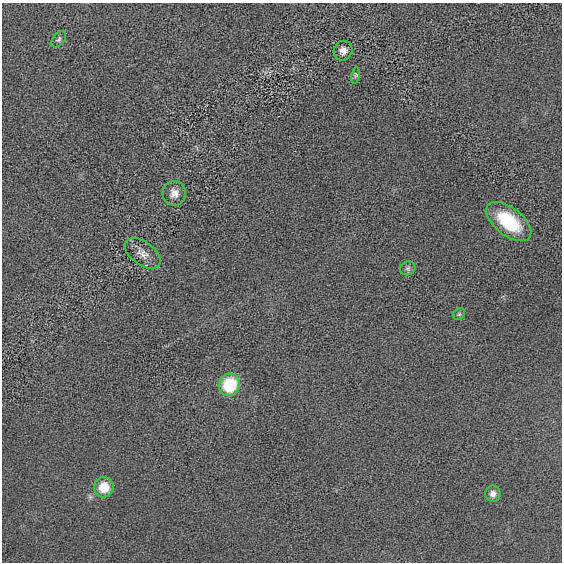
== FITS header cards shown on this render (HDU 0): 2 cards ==
NAXIS1  =                  560 / length of data axis 1
NAXIS2  =                  560 / length of data axis 2

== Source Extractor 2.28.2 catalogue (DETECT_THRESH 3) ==
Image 560 x 560 px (HDU 0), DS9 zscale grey, 1 PNG px = 1 image px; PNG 564 x 564 px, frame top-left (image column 1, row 560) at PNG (2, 3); each listed source drawn as its Kron ellipse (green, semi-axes under 4 px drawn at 4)
Background -4.15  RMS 130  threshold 391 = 3 sigma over >= 5 px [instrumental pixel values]
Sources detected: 11; all 11 listed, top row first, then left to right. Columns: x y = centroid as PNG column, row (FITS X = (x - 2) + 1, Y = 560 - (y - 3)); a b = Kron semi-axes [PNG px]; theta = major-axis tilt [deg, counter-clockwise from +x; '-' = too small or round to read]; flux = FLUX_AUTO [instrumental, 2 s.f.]
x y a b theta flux
59 39 9 5 50 20000
343 51 10 9 - 58000
355 75 8 4 81 14000
174 193 12 11 - 75000
509 222 26 14 -38 440000
143 253 20 11 -36 87000
408 268 8 7 - 23000
459 314 6 5 - 15000
229 385 11 10 - 440000
104 487 10 10 - 180000
493 494 8 7 - 45000